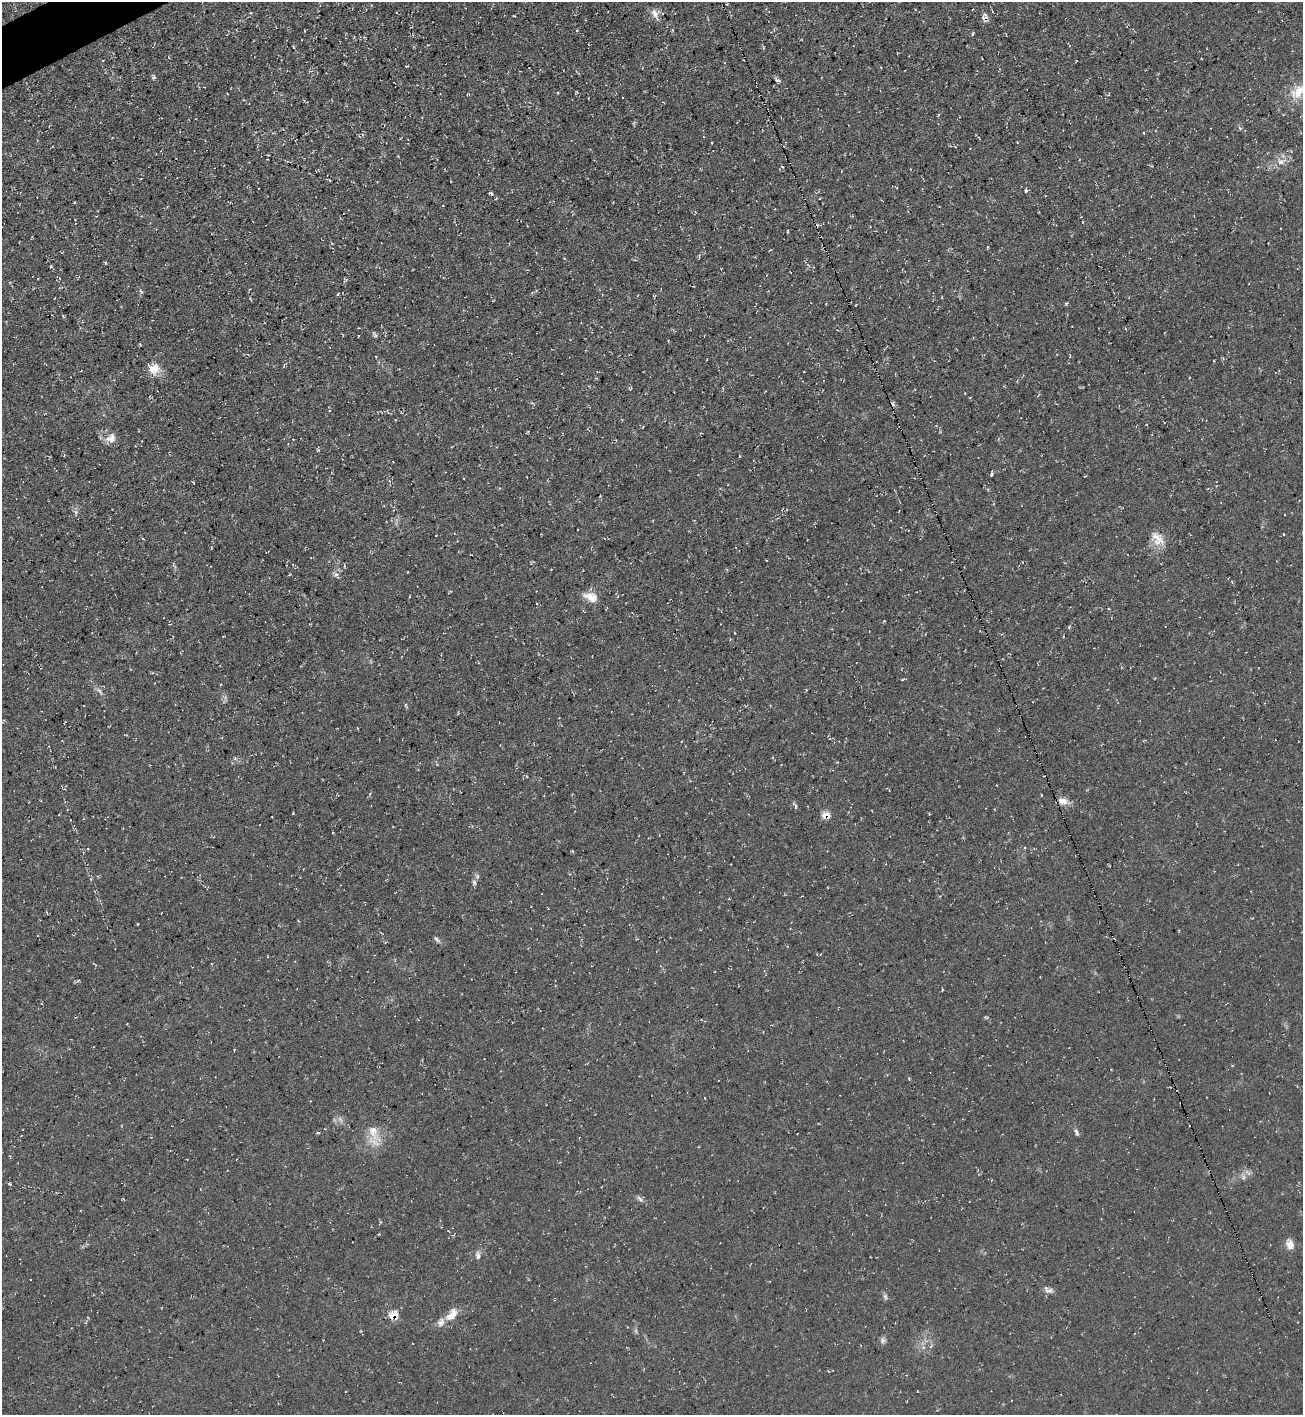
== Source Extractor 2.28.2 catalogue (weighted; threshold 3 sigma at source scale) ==
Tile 11 of 4 x 4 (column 3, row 3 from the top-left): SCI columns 2753-4053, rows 1413-2825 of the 5638 x 5651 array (HDU 1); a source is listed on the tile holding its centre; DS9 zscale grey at full resolution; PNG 1305 x 1417 px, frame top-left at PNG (2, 2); no overlay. Shown black and unused: <1% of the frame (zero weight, under 3 of 4 exposures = <1% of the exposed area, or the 3 px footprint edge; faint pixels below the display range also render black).
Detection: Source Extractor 2.28.2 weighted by HDU 2 'WHT'; one run over the whole footprint, this tile lists its part. Background 0.0295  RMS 0.0058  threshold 0.0259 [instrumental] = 3 sigma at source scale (4.5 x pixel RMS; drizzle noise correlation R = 1.50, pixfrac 1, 0.05/0.05 arcsec/px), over >= 5 px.
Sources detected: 73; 5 cosmic-ray / hot-pixel residue — not listed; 1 inside a brighter listed object's ellipse — not listed separately; the other 67 listed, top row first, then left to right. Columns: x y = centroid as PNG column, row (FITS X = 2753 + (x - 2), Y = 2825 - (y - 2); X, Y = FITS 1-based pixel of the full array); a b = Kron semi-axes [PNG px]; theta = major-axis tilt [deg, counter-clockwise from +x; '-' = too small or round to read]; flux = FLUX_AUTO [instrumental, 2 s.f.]
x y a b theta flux
655 14 14 9 -59 3.9
514 16 3 2 - 0.55
985 17 9 7 75 2.7
673 30 5 3 - 0.52
407 66 4 2 - 0.45
881 68 4 2 - 0.46
154 77 6 4 47 0.85
777 80 8 4 -26 1.3
1298 92 24 15 39 11
712 142 3 2 - 0.43
1280 162 9 6 -32 2.6
782 166 3 3 - 0.7
1026 190 4 4 - 0.91
490 193 6 3 -29 1
819 199 3 2 - 0.47
75 220 2 2 - 0.37
788 231 4 2 - 0.43
987 247 4 3 - 0.48
50 266 4 3 - 0.59
536 290 4 4 - 0.53
141 291 8 3 -45 0.66
338 294 4 2 - 0.46
251 300 5 2 - 0.54
375 335 10 4 -50 0.95
358 336 3 2 - 0.38
140 345 3 2 - 0.74
154 368 14 12 -9 8.1
596 378 4 3 - 0.45
630 388 5 4 - 0.85
532 403 6 3 -17 0.74
528 432 3 3 - 0.5
111 439 16 8 -20 4.8
318 450 5 3 - 0.59
739 456 3 2 - 0.46
991 474 6 3 74 0.83
1283 534 3 2 - 0.36
1157 539 22 13 -51 7.6
344 566 5 3 - 0.61
336 574 7 6 - 1.9
591 597 18 10 -22 6.7
903 679 6 2 8 0.64
100 691 12 4 -49 1.7
358 728 3 2 - 0.43
235 759 6 4 0 0.97
370 793 5 3 - 0.49
1041 795 3 2 - 0.45
1063 801 13 9 -5 4.4
795 806 6 4 89 0.89
293 814 4 3 - 0.39
826 815 9 6 -14 6
474 882 8 4 -55 1.1
437 939 9 5 -48 1.3
942 989 3 2 - 0.47
986 1017 6 3 -19 0.74
701 1020 4 4 - 0.51
909 1079 5 3 - 0.63
373 1132 24 13 -72 9.9
1076 1132 10 4 -72 1.4
1243 1177 7 5 60 1.7
640 1199 12 4 -37 1.6
1290 1245 10 9 - 4.6
478 1256 10 6 -82 2
1048 1290 13 7 -25 2.4
885 1296 8 6 -73 1.3
452 1314 18 10 53 6.9
394 1315 9 8 - 7.3
883 1340 8 7 - 1.6
Overlapping masked pixels (flux is a lower limit): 3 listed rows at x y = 985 17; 826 815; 394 1315
Isophote crosses this tile's border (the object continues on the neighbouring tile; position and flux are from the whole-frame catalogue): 1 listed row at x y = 1298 92
Unlisted compact peaks at least as high as the median listed source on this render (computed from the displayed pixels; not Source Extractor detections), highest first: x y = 1066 304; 1069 627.